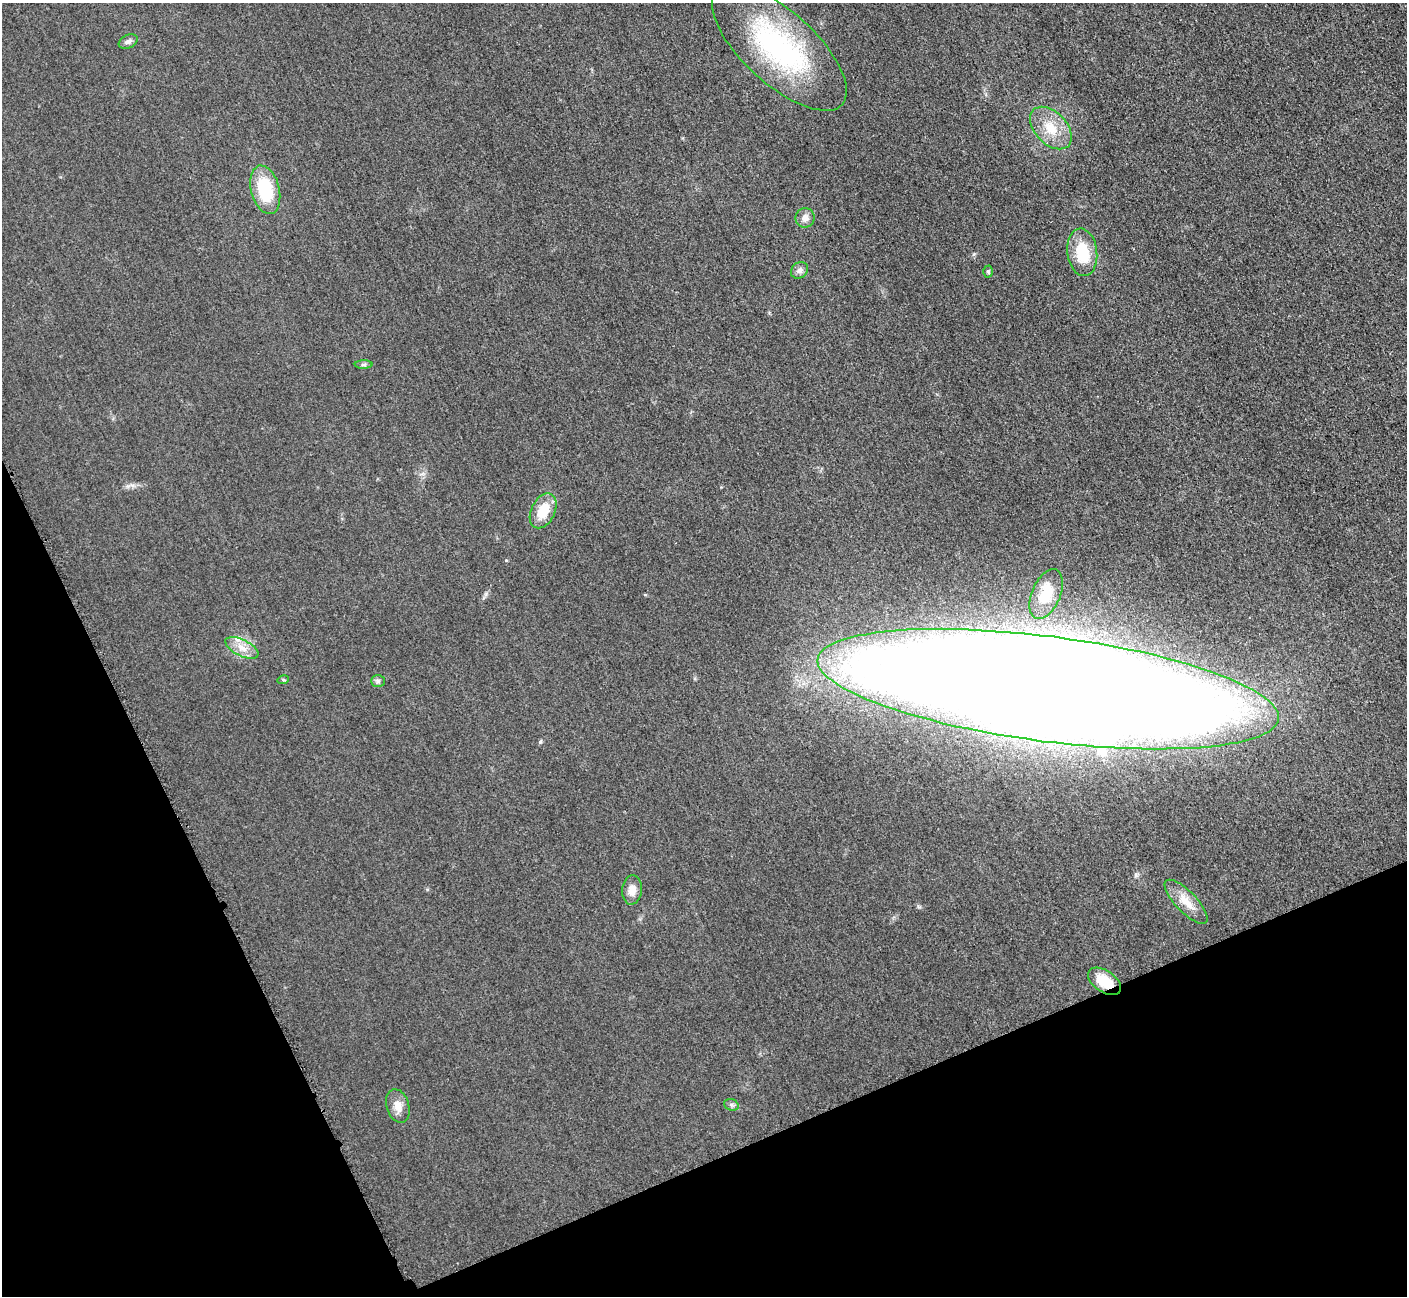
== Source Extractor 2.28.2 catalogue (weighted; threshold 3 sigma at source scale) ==
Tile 14 of 4 x 4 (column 2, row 4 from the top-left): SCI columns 1470-2874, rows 195-1488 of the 5705 x 5671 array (HDU 1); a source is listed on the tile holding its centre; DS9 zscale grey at full resolution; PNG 1409 x 1298 px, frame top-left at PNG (2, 3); each listed source drawn as its Kron ellipse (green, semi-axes under 4 px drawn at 4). Shown black and unused: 22% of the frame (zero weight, under 3 of 5 exposures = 4% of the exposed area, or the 3 px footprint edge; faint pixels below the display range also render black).
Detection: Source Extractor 2.28.2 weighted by HDU 2 'WHT'; one run over the whole footprint, this tile lists its part. Background 0.0196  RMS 0.0051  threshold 0.0227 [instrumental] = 3 sigma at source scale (4.5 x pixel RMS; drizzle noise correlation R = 1.50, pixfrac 1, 0.05/0.05 arcsec/px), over >= 5 px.
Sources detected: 21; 1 inside a brighter listed object's ellipse — not listed separately; the other 20 listed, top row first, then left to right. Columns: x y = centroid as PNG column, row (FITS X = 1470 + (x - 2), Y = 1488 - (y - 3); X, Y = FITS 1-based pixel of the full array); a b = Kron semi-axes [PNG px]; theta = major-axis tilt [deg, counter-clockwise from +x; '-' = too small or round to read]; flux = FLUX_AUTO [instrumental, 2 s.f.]
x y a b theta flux
128 42 10 6 24 1.7
779 48 85 36 -42 89
1051 128 25 16 -46 12
265 190 25 14 -75 25
805 218 10 9 - 3.1
1082 252 24 15 -83 17
800 270 9 7 40 2.1
988 271 6 4 -89 0.74
364 365 9 4 1 1
543 511 18 12 63 12
1046 594 26 14 67 10
242 648 18 8 -26 5.5
283 680 6 3 17 0.57
378 681 7 6 - 1.2
1048 689 232 53 -7 4200
632 890 15 10 84 4.7
1186 902 29 10 -46 8.1
1105 981 18 10 -34 12
731 1105 7 5 -21 1.1
398 1106 17 11 -73 4.8
Overlapping masked pixels (flux is a lower limit): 1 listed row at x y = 1105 981
Unlisted compact peaks at least as high as the median listed source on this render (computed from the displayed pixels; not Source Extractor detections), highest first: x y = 540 742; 486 594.